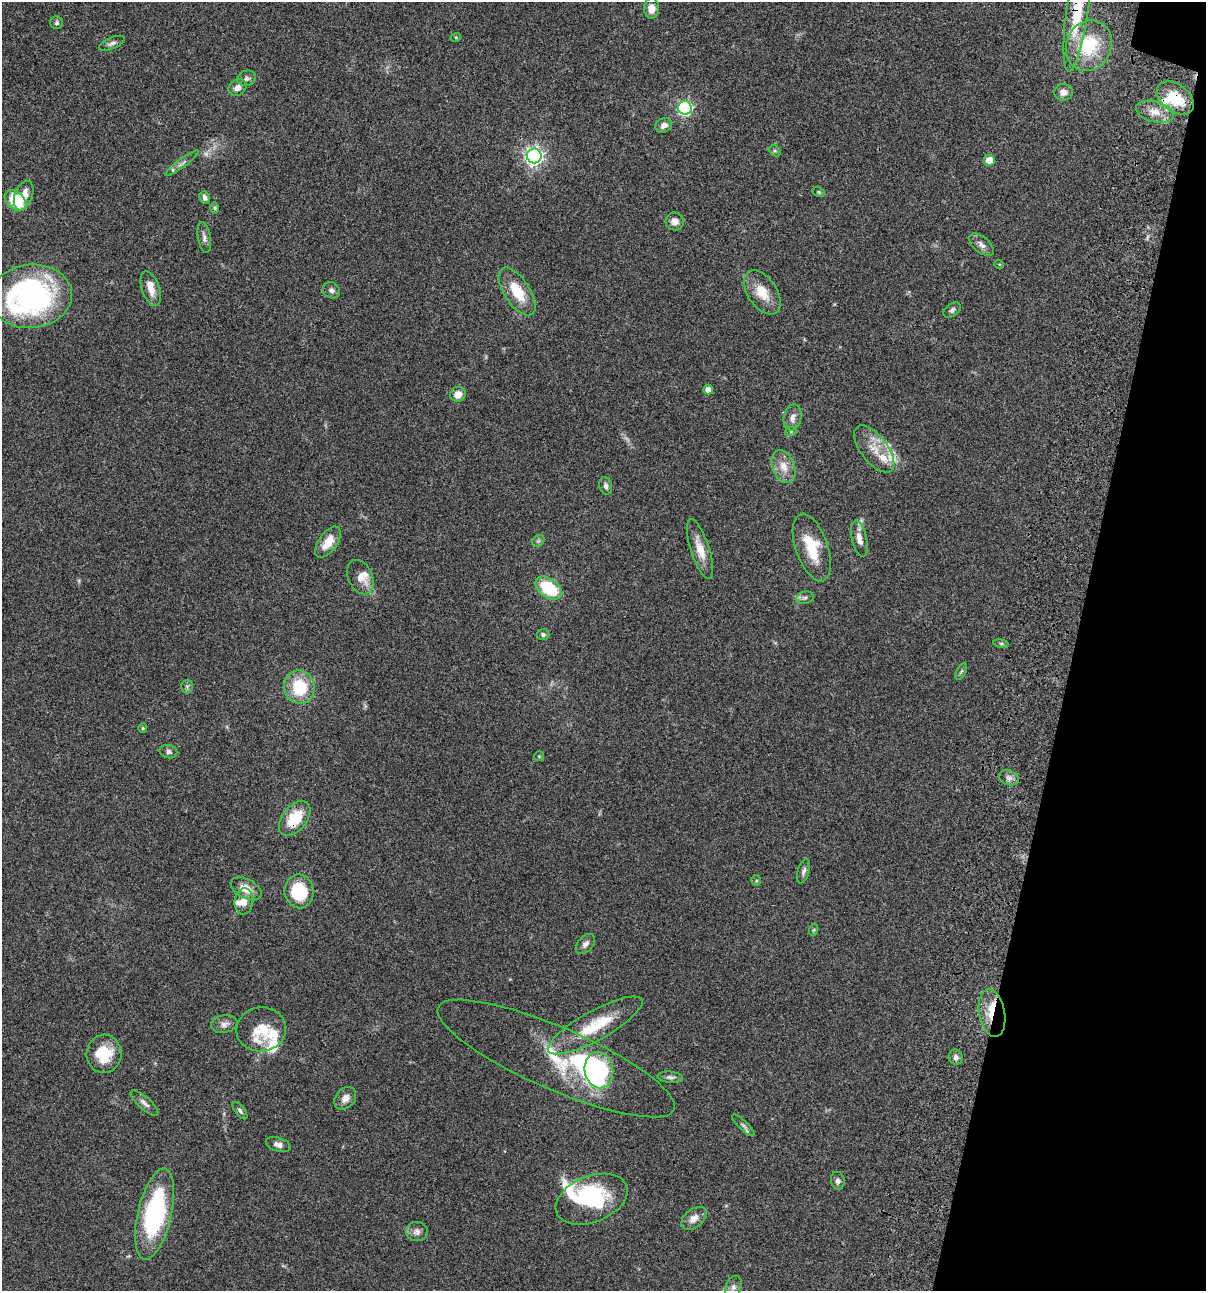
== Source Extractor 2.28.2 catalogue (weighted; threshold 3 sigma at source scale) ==
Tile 8 of 4 x 4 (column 4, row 2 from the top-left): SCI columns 3845-5048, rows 2698-3986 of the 5406 x 5393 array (HDU 1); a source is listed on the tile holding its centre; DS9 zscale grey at full resolution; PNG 1208 x 1293 px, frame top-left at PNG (2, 2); each listed source drawn as its Kron ellipse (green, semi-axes under 4 px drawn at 4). Shown black and unused: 11% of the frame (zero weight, under 3 of 4 exposures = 9% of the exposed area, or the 3 px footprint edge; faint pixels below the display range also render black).
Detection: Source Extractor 2.28.2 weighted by HDU 2 'WHT'; one run over the whole footprint, this tile lists its part. Background 0.0468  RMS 0.0053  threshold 0.0239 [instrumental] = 3 sigma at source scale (4.5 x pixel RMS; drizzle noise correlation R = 1.50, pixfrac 1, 0.05/0.05 arcsec/px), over >= 5 px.
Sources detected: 102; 2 too faint to see at this stretch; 3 inside a brighter object's white glare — neither listed nor drawn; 13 inside a brighter listed object's ellipse — not listed separately; the other 84 listed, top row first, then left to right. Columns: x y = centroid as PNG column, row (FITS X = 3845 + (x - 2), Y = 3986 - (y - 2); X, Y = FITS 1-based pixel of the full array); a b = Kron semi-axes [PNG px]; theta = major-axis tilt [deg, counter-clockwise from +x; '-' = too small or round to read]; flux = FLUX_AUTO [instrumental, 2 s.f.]
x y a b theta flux
651 8 10 7 88 4.5
1077 10 62 11 82 24
57 23 6 6 - 1.1
456 37 5 3 - 0.4
112 43 13 5 23 1.7
1089 46 26 22 66 26
247 78 9 7 11 1.8
237 88 9 7 35 2.8
1063 92 9 8 - 3
1175 98 21 13 -36 17
685 108 7 7 - 100
1155 112 19 10 -15 5.8
664 125 9 7 25 2.6
775 151 6 5 - 0.82
534 156 7 7 - 210
989 160 5 5 - 7.5
182 163 20 3 36 2.2
819 192 6 4 -27 0.74
24 195 15 9 70 6.4
205 197 6 5 - 1.6
15 201 12 8 -43 19
215 208 6 4 -89 0.73
675 221 9 9 - 3.1
204 237 16 6 -81 2.3
981 245 15 8 -40 2.8
999 264 5 3 - 0.43
151 289 18 9 -71 5.2
331 290 9 7 -36 1.7
517 292 27 12 -57 14
762 292 25 14 -56 10
31 296 41 31 5 120
952 310 9 6 36 1.4
708 390 5 5 - 3.6
458 394 8 7 - 4.6
792 418 13 8 77 3.6
791 431 6 4 20 0.66
874 449 28 13 -52 9.5
783 466 17 11 -68 6.3
606 486 9 6 -76 1.6
859 538 18 7 -78 4.3
538 541 7 5 43 1.1
328 542 18 9 55 7.9
812 548 35 16 -71 17
700 549 31 9 -72 7.9
360 577 18 12 -64 5.2
549 588 15 9 -34 23
805 598 9 6 9 1.4
543 634 6 5 - 1.1
1001 644 8 4 -8 0.81
961 672 9 5 63 1
187 686 7 6 - 1.1
299 687 17 15 -79 22
143 728 5 4 - 0.6
168 752 9 6 -13 1.4
539 756 5 5 - 0.54
1009 778 10 7 -20 2
295 818 20 12 52 16
803 871 12 5 73 1.8
756 881 5 5 - 0.67
246 889 17 9 -28 5.9
299 891 17 14 -81 23
244 901 13 9 83 4
813 930 6 4 70 0.58
585 944 12 7 48 2.4
992 1013 24 13 -79 12
224 1024 13 8 10 2.7
595 1025 53 14 29 22
261 1029 25 22 8 13
104 1054 19 17 84 15
956 1057 7 7 - 1.9
556 1058 128 31 -23 54
599 1070 18 14 -80 68
670 1077 13 5 -6 1.6
345 1098 12 9 49 3.6
144 1103 18 6 -42 2.5
240 1111 10 4 -52 1.3
743 1125 15 4 -44 1.6
278 1145 13 6 -18 2.5
838 1181 9 7 -79 1.7
592 1199 38 23 22 37
155 1214 46 17 77 66
694 1218 14 9 37 4.4
417 1232 11 9 -3 2.6
733 1287 12 8 71 2.2
Overlapping masked pixels (flux is a lower limit): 4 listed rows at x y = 1077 10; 1175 98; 295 818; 992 1013
Isophote crosses this tile's border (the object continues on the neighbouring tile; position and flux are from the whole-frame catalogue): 1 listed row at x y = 1077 10